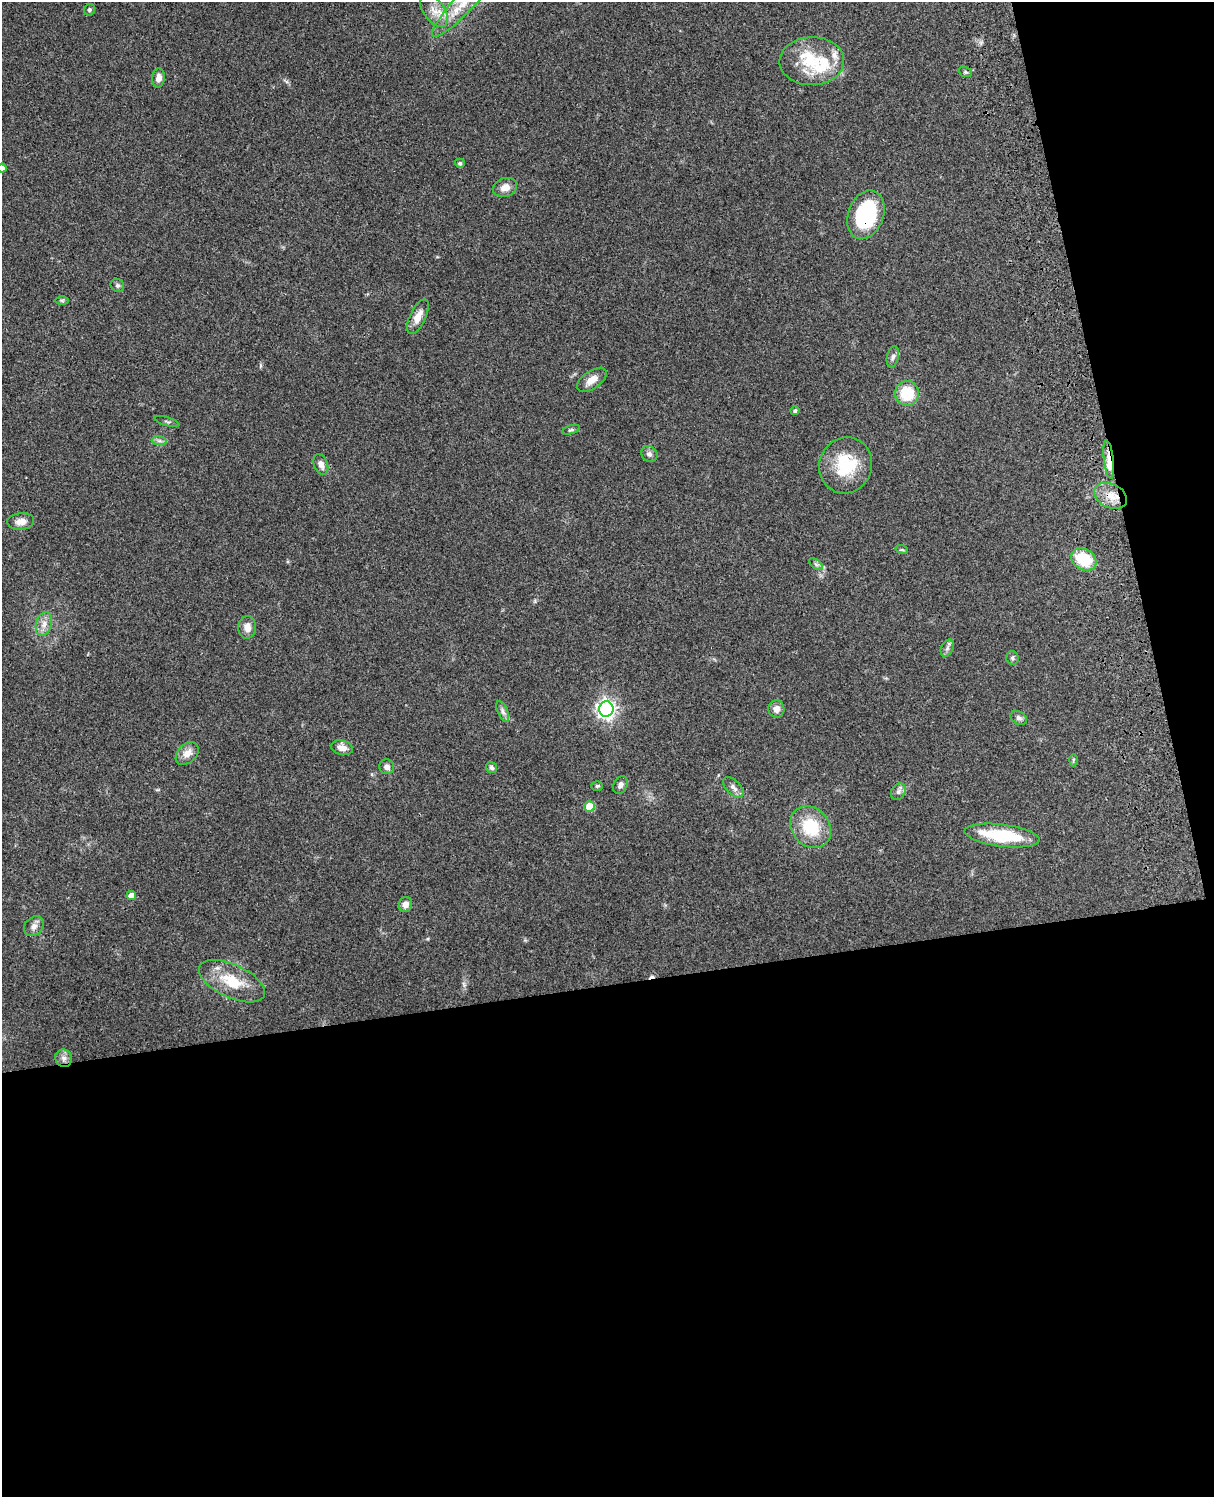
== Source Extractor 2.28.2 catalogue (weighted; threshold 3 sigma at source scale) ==
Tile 12 of 4 x 3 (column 4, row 3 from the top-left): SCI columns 3754-4965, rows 164-1658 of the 5085 x 4924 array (HDU 1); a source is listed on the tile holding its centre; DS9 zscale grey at full resolution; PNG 1216 x 1499 px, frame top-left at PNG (2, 2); each listed source drawn as its Kron ellipse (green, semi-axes under 4 px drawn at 4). Shown black and unused: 39% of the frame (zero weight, under 3 of 4 exposures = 6% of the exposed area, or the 3 px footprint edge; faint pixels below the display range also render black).
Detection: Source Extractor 2.28.2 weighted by HDU 2 'WHT'; one run over the whole footprint, this tile lists its part. Background 0.104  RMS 0.0065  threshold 0.0294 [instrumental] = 3 sigma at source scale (4.5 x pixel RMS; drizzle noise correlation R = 1.50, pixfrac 1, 0.05/0.05 arcsec/px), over >= 5 px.
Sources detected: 59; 1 cosmic-ray / hot-pixel residue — neither listed nor drawn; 4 inside a brighter listed object's ellipse — not listed separately; the other 54 listed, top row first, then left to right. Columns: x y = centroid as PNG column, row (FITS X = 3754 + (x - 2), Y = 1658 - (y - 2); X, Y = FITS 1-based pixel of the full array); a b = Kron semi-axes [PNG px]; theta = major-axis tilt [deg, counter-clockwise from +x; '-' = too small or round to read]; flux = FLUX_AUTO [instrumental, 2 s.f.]
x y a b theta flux
464 3 45 9 47 20
89 10 6 5 - 1.1
434 11 18 10 -52 7.7
812 61 32 24 2 27
965 72 7 5 -19 1
158 78 9 6 86 4.1
460 163 5 4 - 1.5
2 168 4 4 - 1.9
505 187 12 9 16 5.3
866 215 25 17 69 50
117 285 7 6 - 1.4
62 300 7 4 0 0.98
418 317 19 8 65 6.8
893 357 11 6 77 2.1
592 380 17 9 35 6.1
907 393 12 12 - 20
795 411 4 4 - 1.2
167 422 13 2 -17 0.91
571 430 9 4 16 1.2
159 441 7 4 -1 1.6
649 454 9 7 -41 2.3
1109 459 19 5 -83 5.7
321 465 11 6 -67 3.8
846 465 28 26 67 31
1111 496 17 12 -25 9.3
21 522 13 8 4 4.9
902 550 6 4 -18 0.8
1084 559 13 10 -29 24
816 564 8 4 -37 1.4
44 624 12 8 75 4.3
247 627 11 8 87 5
947 648 9 6 63 2
1012 658 7 6 - 1.5
606 709 7 7 - 280
776 709 8 8 - 4.2
503 711 11 5 -67 2.2
1019 718 9 6 -33 2
342 748 11 7 -13 4.2
187 753 13 9 45 5.7
1073 760 6 4 88 0.92
387 767 7 7 - 2.8
491 768 6 5 - 1.4
620 785 9 6 61 2.6
597 786 6 4 1 0.97
733 787 13 7 -45 2.9
898 792 9 7 59 2.1
589 806 5 5 - 17
811 827 22 18 -47 26
1002 836 37 11 -7 35
131 896 5 4 - 6.8
405 904 7 6 - 3.8
34 926 11 8 44 3.5
232 981 35 16 -25 22
64 1058 9 8 - 3.1
Overlapping masked pixels (flux is a lower limit): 3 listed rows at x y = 866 215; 1109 459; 1111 496
Isophote crosses this tile's border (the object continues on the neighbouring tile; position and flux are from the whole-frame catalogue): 2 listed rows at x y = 464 3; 2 168